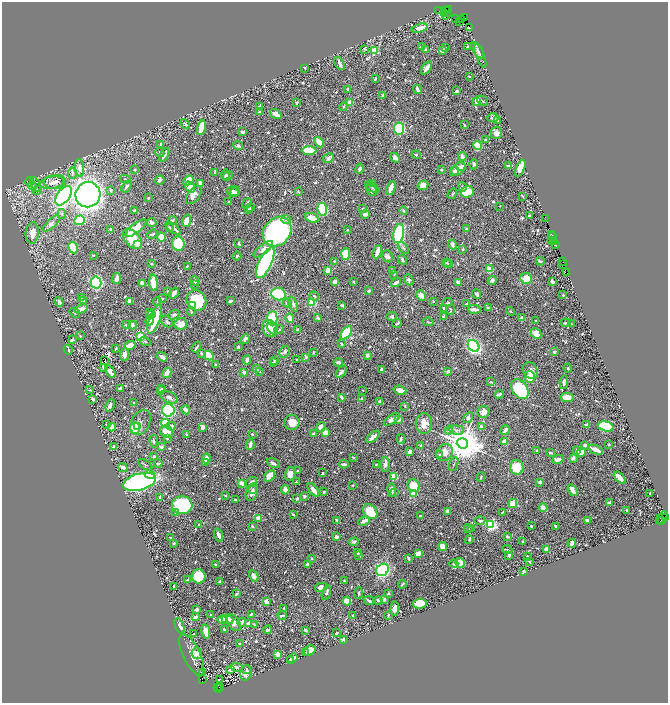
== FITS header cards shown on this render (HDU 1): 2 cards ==
NAXIS1  =                 1332
NAXIS2  =                 1401

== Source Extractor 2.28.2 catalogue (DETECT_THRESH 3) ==
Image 1332 x 1401 px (HDU 1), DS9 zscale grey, zoomed out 1/2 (1 PNG px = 2 x 2 image px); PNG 670 x 705 px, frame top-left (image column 1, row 1401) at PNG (2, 2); each listed source drawn as its Kron ellipse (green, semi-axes under 4 px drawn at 4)
Background 0.466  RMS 0.0093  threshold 0.0279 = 3 sigma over >= 5 px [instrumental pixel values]
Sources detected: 907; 62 cannot appear on this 1/2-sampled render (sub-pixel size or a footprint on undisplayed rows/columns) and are neither listed nor drawn; of the other 845, the 500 brightest by FLUX_AUTO listed and drawn (345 fainter detections omitted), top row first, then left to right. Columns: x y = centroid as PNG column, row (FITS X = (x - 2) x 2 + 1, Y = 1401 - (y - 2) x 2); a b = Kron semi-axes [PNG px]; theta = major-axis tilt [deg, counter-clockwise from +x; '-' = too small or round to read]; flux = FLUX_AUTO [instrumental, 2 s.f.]
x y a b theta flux
448 10 2 1 - 65
439 11 2 1 - 60
445 11 4 2 - 490
444 14 4 1 - 290
446 15 4 2 - 120
465 18 3 2 - 33
455 19 4 3 - 58
462 19 2 1 - 49
460 21 2 1 - 23
469 27 3 2 - 140
420 28 8 3 17 18
422 47 4 2 - 5.1
467 47 4 3 - 2.2
445 48 2 2 - 2.2
365 49 3 2 - 2.3
426 50 4 3 - 3.3
478 50 9 4 -56 5.1
375 51 3 3 - 80
442 51 4 3 - 5.9
480 55 13 4 -69 5.7
340 63 7 2 -64 8.9
305 68 3 2 - 2
427 68 7 3 54 13
469 76 2 2 - 3.2
375 79 3 2 - 3.9
348 89 2 2 - 5.6
418 89 5 2 - 8.1
456 91 3 2 - 2.1
383 95 3 3 - 5.3
477 101 3 3 - 16
483 101 6 3 -41 2.4
350 102 3 3 - 20
297 103 3 2 - 2.6
259 107 3 2 - 3.3
344 107 4 4 - 2.6
259 112 3 2 - 2.4
276 114 6 3 -35 8.7
493 118 6 4 2 5.4
497 120 3 2 - 1.8
185 124 6 3 -46 2.4
464 125 3 2 - 2.3
201 127 8 3 75 29
399 128 6 5 - 160
242 132 3 3 - 3.7
496 133 6 6 - 9.4
486 139 4 2 - 2.7
319 142 6 3 -46 27
161 144 3 2 - 2.3
478 145 4 3 - 53
238 146 5 3 - 4.6
309 150 7 3 0 54
160 153 5 3 - 2.8
164 155 7 2 62 12
416 155 4 3 - 2.7
462 156 4 3 - 10
328 158 6 4 30 3.6
395 158 5 3 - 7.4
474 164 5 4 - 4.7
508 166 3 2 - 3.7
461 167 5 3 - 4.5
80 168 9 4 -84 11
520 168 9 4 67 43
360 169 5 3 - 4
442 169 4 3 - 2.4
458 169 8 5 41 14
134 170 3 3 - 2.3
454 171 5 4 - 4.5
215 172 4 2 - 2.6
72 173 6 3 -81 4
225 175 5 3 - 2
228 176 5 4 - 5.8
125 179 5 2 - 2
160 180 5 4 - 5.3
188 180 6 4 47 18
30 182 5 3 - 6.4
55 182 11 7 3 13
52 183 12 6 9 12
201 184 4 2 - 16
373 184 4 3 - 2.6
36 185 8 4 -66 4.6
423 185 5 4 - 19
32 186 5 3 - 5.2
127 186 6 3 58 4.1
190 187 6 4 -52 48
372 187 8 3 -34 3.1
462 187 5 3 - 4.1
391 188 7 3 67 18
37 190 4 3 - 2.9
111 190 4 4 - 2
372 190 6 4 -56 3
233 191 7 5 7 8.8
298 192 3 2 - 1.9
467 192 6 5 - 42
234 193 4 3 - 5.5
452 194 5 3 - 1.8
88 195 12 12 - 1000
194 195 10 6 54 15
64 196 11 6 54 430
522 196 3 2 - 1.8
148 198 2 2 - 3.8
229 202 3 2 - 2.4
247 203 5 3 - 3.9
500 206 2 2 - 2.1
250 208 4 2 - 2.5
322 209 6 5 - 160
362 209 4 4 - 2.6
248 210 4 3 - 2.6
134 211 3 2 - 3.5
404 211 4 3 - 2.8
62 214 5 4 - 2.9
365 214 4 3 - 6.9
529 216 2 2 - 3.3
312 218 7 4 -21 21
545 218 2 1 - 13
79 220 5 4 - 67
286 220 4 4 - 3.9
172 221 4 2 - 2.8
187 221 6 4 72 16
152 223 5 4 - 4.9
51 224 11 4 44 6.7
169 227 3 3 - 2.1
136 228 13 4 38 29
173 228 9 3 -38 5.6
111 229 3 3 - 2.9
466 229 3 3 - 2.2
347 230 2 2 - 2.4
277 231 16 13 49 420
32 233 10 6 84 19
399 233 10 5 80 140
152 234 5 2 - 2.8
551 234 2 1 - 17
553 236 2 1 - 30
161 237 4 3 - 30
132 239 12 7 -47 66
551 240 2 1 - 30
554 241 3 2 - 120
138 244 2 2 - 82
178 244 7 6 - 70
239 244 4 2 - 3.8
452 244 5 3 - 6.3
556 245 3 1 - 99
73 248 6 4 -62 35
403 248 7 3 -51 3.9
263 249 12 4 39 14
463 249 3 2 - 2.1
377 252 7 2 68 18
346 254 6 4 85 31
93 255 2 2 - 2.5
237 256 4 3 - 2.4
387 256 6 5 - 6.3
402 260 5 3 - 3.1
334 261 2 2 - 1.8
540 261 4 2 - 2.7
563 261 4 1 - 55
265 263 17 6 65 580
447 263 5 3 - 2.1
152 264 2 2 - 3.4
448 264 4 3 - 1.8
563 264 2 1 - 10
187 266 3 2 - 2.3
489 269 4 3 - 21
328 270 3 3 - 18
392 270 3 3 - 3.2
566 273 2 1 - 20
394 274 4 2 - 1.9
117 278 5 2 - 18
526 278 6 5 - 23
409 280 6 4 -68 4.9
492 280 4 3 - 5.3
195 281 4 3 - 4.6
552 281 4 2 - 6.8
96 282 6 5 - 360
335 282 4 3 - 16
354 282 2 2 - 1.9
458 282 4 2 - 8.8
153 283 8 3 -85 30
396 283 5 3 - 9.8
142 284 4 3 - 9.2
194 284 3 3 - 2
168 291 4 3 - 2.2
369 291 3 3 - 3.5
174 293 6 3 57 13
278 294 7 6 - 82
477 294 5 3 - 5.2
421 295 6 4 -64 11
563 295 2 2 - 3.5
314 296 5 3 - 2.1
81 297 4 3 - 2.8
163 299 2 2 - 1.9
84 300 3 2 - 3.9
197 300 10 9 - 82
130 301 4 4 - 9.1
157 301 4 3 - 2.2
230 301 4 2 - 4.2
433 301 3 2 - 2
59 302 5 3 - 8.4
448 302 5 3 - 2.4
287 303 4 4 - 3.6
312 303 3 3 - 38
293 304 8 4 -68 5.9
466 304 4 2 - 2.3
192 305 3 2 - 71
342 305 3 2 - 6.4
443 308 2 2 - 2.4
488 308 3 3 - 2.6
81 309 6 4 19 11
474 309 7 2 -4 12
451 310 5 2 - 1.8
511 311 5 2 - 1.8
149 312 2 2 - 3.8
191 312 4 3 - 1.7
75 313 5 3 - 2.6
152 314 3 3 - 2.7
174 315 6 3 26 4.5
392 317 5 3 - 4.3
444 317 3 3 - 3.9
272 318 7 5 88 74
290 318 4 3 - 19
318 318 4 2 - 4.1
522 318 3 3 - 9.2
155 319 15 5 70 66
150 320 5 3 - 13
167 321 6 5 - 3.9
536 321 2 2 - 2.4
428 322 6 2 -6 2.6
397 323 5 2 - 2.9
566 323 5 2 - 4.7
181 324 6 6 - 13
572 324 3 2 - 2.3
126 325 4 4 - 3
133 325 4 4 - 6.5
270 329 9 7 -66 21
273 329 7 4 -56 16
279 330 5 3 - 2.4
297 330 3 3 - 2.6
346 333 8 4 51 91
536 334 6 4 -44 22
80 336 2 2 - 1.7
140 336 3 3 - 82
245 339 5 3 - 8.6
72 340 4 2 - 4.3
145 341 5 3 - 2.2
342 344 3 2 - 2
130 345 6 4 17 18
474 346 6 5 - 370
196 347 5 2 - 4
238 347 3 2 - 4.5
116 348 2 2 - 2.5
68 350 5 2 - 4.5
285 352 6 5 - 4.8
313 352 3 2 - 2
554 352 4 4 - 3.1
201 353 3 2 - 3.7
124 354 6 3 86 12
209 355 5 3 - 67
367 355 4 3 - 4.8
162 357 6 3 -34 7.3
306 357 4 2 - 2.4
297 359 2 2 - 2.1
247 360 4 3 - 8.1
275 360 3 3 - 3.1
105 361 2 1 - 2.1
273 362 4 2 - 2.5
338 362 4 3 - 4.9
215 365 2 2 - 3.6
103 367 3 2 - 4.7
257 368 3 3 - 5.6
568 368 4 3 - 1.9
381 369 3 2 - 4.4
110 371 7 3 -58 15
260 371 3 3 - 2
448 371 3 3 - 5.6
530 371 9 7 -55 9.7
244 372 3 3 - 6.2
341 372 7 3 52 5.5
167 373 5 3 - 23
530 377 6 5 - 25
491 382 4 2 - 2.3
564 382 7 3 84 3.9
120 388 2 2 - 6
162 389 4 3 - 4.7
520 389 11 7 -53 130
90 390 2 2 - 1.8
363 390 2 2 - 1.8
400 390 6 3 -19 17
161 391 4 4 - 2.7
499 394 4 2 - 5.7
169 397 9 5 -25 6.7
341 397 4 3 - 4
567 397 6 4 -9 18
362 398 3 2 - 3.5
93 399 3 2 - 7.4
134 402 2 2 - 1.8
379 402 3 2 - 7.7
110 405 6 3 65 6.7
405 406 3 2 - 2.1
168 410 6 6 - 380
186 410 4 3 - 8.7
483 412 6 5 - 12
468 418 6 4 58 6
392 419 9 3 34 12
398 420 4 2 - 7.2
140 422 13 9 62 12
292 422 8 7 - 20
165 423 5 4 - 40
424 424 10 8 -90 22
107 425 3 2 - 1.9
587 425 3 3 - 5.5
137 426 3 3 - 27
171 426 4 4 - 7.3
606 426 8 4 -15 140
112 427 4 3 - 15
203 427 4 3 - 7.8
321 427 5 4 - 10
481 427 3 3 - 6.4
135 428 6 5 - 80
449 430 4 3 - 4.7
456 430 8 4 -6 6.5
505 430 5 2 - 7.1
167 432 6 6 - 30
313 433 3 2 - 3.5
325 433 3 3 - 19
187 434 3 3 - 2.2
252 434 3 2 - 2
373 437 8 3 41 15
167 438 3 2 - 1.9
401 439 5 3 - 2.8
154 441 6 3 -81 2.7
504 442 2 2 - 40
462 443 6 5 - 5400
609 444 2 2 - 2.3
250 445 5 3 - 9.6
421 445 2 2 - 2.5
585 445 3 2 - 6.3
113 447 4 2 - 5
161 447 3 3 - 5.6
537 450 3 3 - 1.8
596 450 8 2 -22 20
577 451 3 3 - 4
409 452 3 3 - 12
581 452 5 3 - 11
444 453 9 7 55 20
550 453 3 2 - 2.5
440 455 4 2 - 2.1
154 456 2 2 - 2.5
353 457 3 2 - 1.8
206 458 5 3 - 11
573 458 3 3 - 6.9
558 459 6 3 12 9
158 463 4 3 - 3.9
205 463 4 3 - 9
273 463 7 2 -28 6.8
344 464 4 2 - 6
376 464 2 2 - 2.8
385 464 7 4 -89 5.7
454 464 7 2 69 2
145 465 8 3 -34 2.7
517 467 7 6 - 42
123 468 5 2 - 18
298 471 2 2 - 3
322 473 2 2 - 2
290 474 7 5 75 10
150 475 5 4 - 8.4
270 476 6 4 48 14
394 476 3 2 - 66
481 477 5 2 - 1.8
620 478 7 3 -46 26
140 482 17 8 15 350
252 482 6 2 34 7.2
296 482 3 2 - 1.9
540 482 2 2 - 8
242 483 3 3 - 16
352 485 3 2 - 2
414 486 6 6 - 35
253 489 4 3 - 4.3
285 490 4 3 - 11
313 490 8 3 -53 10
392 490 6 3 -83 7.4
573 490 6 3 -57 17
252 492 9 6 71 9.7
324 492 3 2 - 2.5
394 493 3 2 - 2.2
650 493 2 2 - 3
413 494 3 3 - 31
225 496 3 2 - 2.2
305 496 3 3 - 4.1
160 497 3 2 - 4
297 499 3 3 - 4.5
236 500 2 2 - 4.7
609 503 2 2 - 16
513 504 5 3 - 29
182 505 10 9 - 150
543 508 4 2 - 18
627 510 2 2 - 3.7
175 512 3 3 - 2.7
370 512 8 6 -50 43
447 512 3 3 - 8.8
502 512 4 2 - 2.2
293 514 4 2 - 2.2
420 516 2 2 - 7.2
665 517 3 1 - 14
259 518 3 3 - 22
662 518 7 2 49 220
337 520 4 3 - 1.9
480 520 5 3 - 3.2
587 520 3 3 - 6
661 520 2 2 - 51
364 521 6 3 25 10
199 524 3 2 - 2.4
491 525 3 3 - 340
252 526 2 2 - 4.2
531 526 2 2 - 1.9
556 526 3 2 - 9.2
472 528 3 2 - 1.7
468 529 4 3 - 2.2
219 535 7 3 -70 8.9
336 537 3 2 - 8
507 537 3 2 - 2.4
170 538 2 2 - 1.9
469 540 4 2 - 2.8
522 541 2 2 - 2.5
354 542 5 3 - 4.8
174 543 4 3 - 2.1
572 543 4 3 - 7.1
442 547 5 3 - 19
546 549 4 3 - 12
507 550 5 2 - 2.4
358 552 3 3 - 5.8
418 553 3 3 - 27
509 555 3 2 - 3.4
359 556 4 2 - 2.3
527 556 2 2 - 2.4
311 559 3 3 - 2.6
409 559 3 2 - 3.5
529 561 3 2 - 1.9
460 563 5 4 - 38
454 564 4 3 - 3
216 565 3 2 - 3.3
307 565 3 2 - 4.7
382 570 7 5 45 240
524 571 3 2 - 4.9
199 576 7 7 - 110
254 576 6 3 -63 11
187 580 4 2 - 1.7
220 581 4 2 - 2.1
344 581 3 3 - 1.8
402 584 4 2 - 2.2
174 586 3 2 - 2.1
321 587 6 4 10 13
326 593 7 2 70 4.8
359 593 6 2 87 2.4
388 593 2 2 - 2.7
236 594 3 2 - 2.9
378 600 3 2 - 5
384 600 4 2 - 6
347 601 4 4 - 18
369 601 5 2 - 4.4
266 602 2 2 - 36
420 604 7 5 6 43
284 608 2 2 - 2.1
197 609 3 2 - 11
395 609 7 4 85 9.9
251 614 4 2 - 2.1
211 615 2 2 - 4
353 615 2 2 - 2.2
388 615 3 2 - 2.3
282 616 4 2 - 4.7
195 617 4 2 - 7.1
222 619 4 3 - 22
227 619 6 4 -19 14
242 622 4 2 - 9.4
234 623 9 5 -58 12
248 624 3 3 - 13
254 625 3 2 - 1.8
180 626 8 4 -69 9.1
224 629 3 2 - 4.9
268 630 4 2 - 4.6
305 630 4 3 - 2.7
206 632 7 3 -80 18
337 633 3 2 - 3.4
194 634 2 2 - 2.1
343 640 3 3 - 4.7
240 644 3 2 - 2.1
310 650 6 5 - 12
197 653 6 5 - 11
306 653 2 2 - 13
278 654 4 3 - 13
192 655 22 8 -65 15
292 658 5 3 - 10
290 661 3 2 - 7.5
236 667 6 3 -8 5.1
246 669 4 2 - 2.6
230 670 2 2 - 12
202 673 3 2 - 2.9
246 673 8 5 77 11
203 679 3 1 - 21
220 679 2 1 - 4.3
217 687 2 2 - 57
221 688 2 1 - 67
218 689 3 1 - 95
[345 fainter detections neither listed nor drawn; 62 sub-pixel or undisplayed-footprint detections neither listed nor drawn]